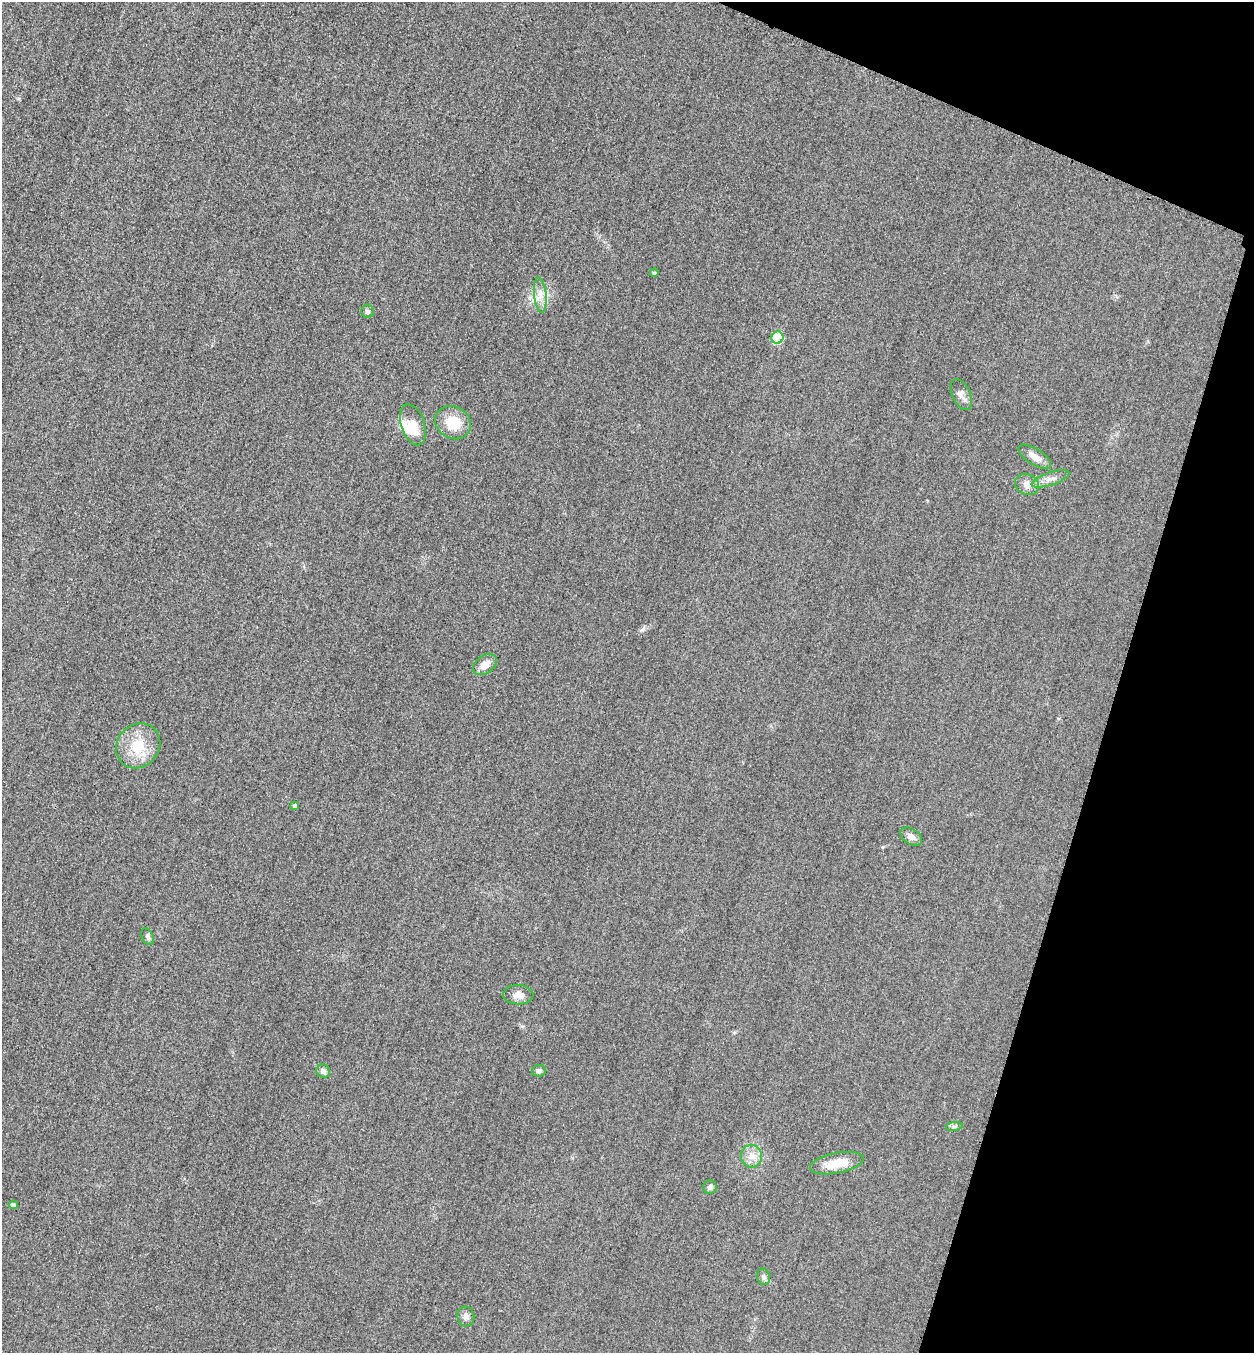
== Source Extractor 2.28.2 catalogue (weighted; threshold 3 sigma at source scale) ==
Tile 8 of 4 x 4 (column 4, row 2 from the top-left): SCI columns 3921-5172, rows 2725-4075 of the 5463 x 5449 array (HDU 1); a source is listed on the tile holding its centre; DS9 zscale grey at full resolution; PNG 1256 x 1355 px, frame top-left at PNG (2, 2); each listed source drawn as its Kron ellipse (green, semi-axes under 4 px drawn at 4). Shown black and unused: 15% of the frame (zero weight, under 3 of 4 exposures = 3% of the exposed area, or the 3 px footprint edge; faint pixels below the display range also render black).
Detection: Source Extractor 2.28.2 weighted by HDU 2 'WHT'; one run over the whole footprint, this tile lists its part. Background 0.0756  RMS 0.017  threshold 0.0756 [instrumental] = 3 sigma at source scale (4.5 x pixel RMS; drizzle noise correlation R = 1.50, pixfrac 1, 0.05/0.05 arcsec/px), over >= 5 px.
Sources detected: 26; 1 inside a brighter object's white glare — neither listed nor drawn; the other 25 listed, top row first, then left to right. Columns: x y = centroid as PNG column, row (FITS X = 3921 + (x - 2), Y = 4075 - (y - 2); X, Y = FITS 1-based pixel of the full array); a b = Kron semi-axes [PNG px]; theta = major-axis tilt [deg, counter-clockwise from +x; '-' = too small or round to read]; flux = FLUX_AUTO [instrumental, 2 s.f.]
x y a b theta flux
654 273 4 4 - 2.7
540 295 18 6 -85 13
367 311 6 6 - 4.3
777 338 6 6 - 78
961 394 16 9 -66 9.5
453 423 19 16 -31 44
413 425 21 11 -71 27
1035 457 18 8 -33 15
1050 479 19 6 18 11
1027 484 12 10 -22 11
485 665 13 8 36 15
138 746 24 21 47 52
295 806 4 4 - 6.6
911 836 12 7 -32 9.7
147 937 9 5 -69 4
518 995 15 9 -1 12
323 1071 7 6 - 7.7
539 1071 7 6 - 4.1
954 1126 8 4 8 3.8
751 1156 11 10 - 14
837 1163 27 10 11 33
710 1187 7 6 - 4.5
13 1205 4 4 - 7.2
763 1277 8 6 -75 5.3
466 1317 10 8 -81 7.2